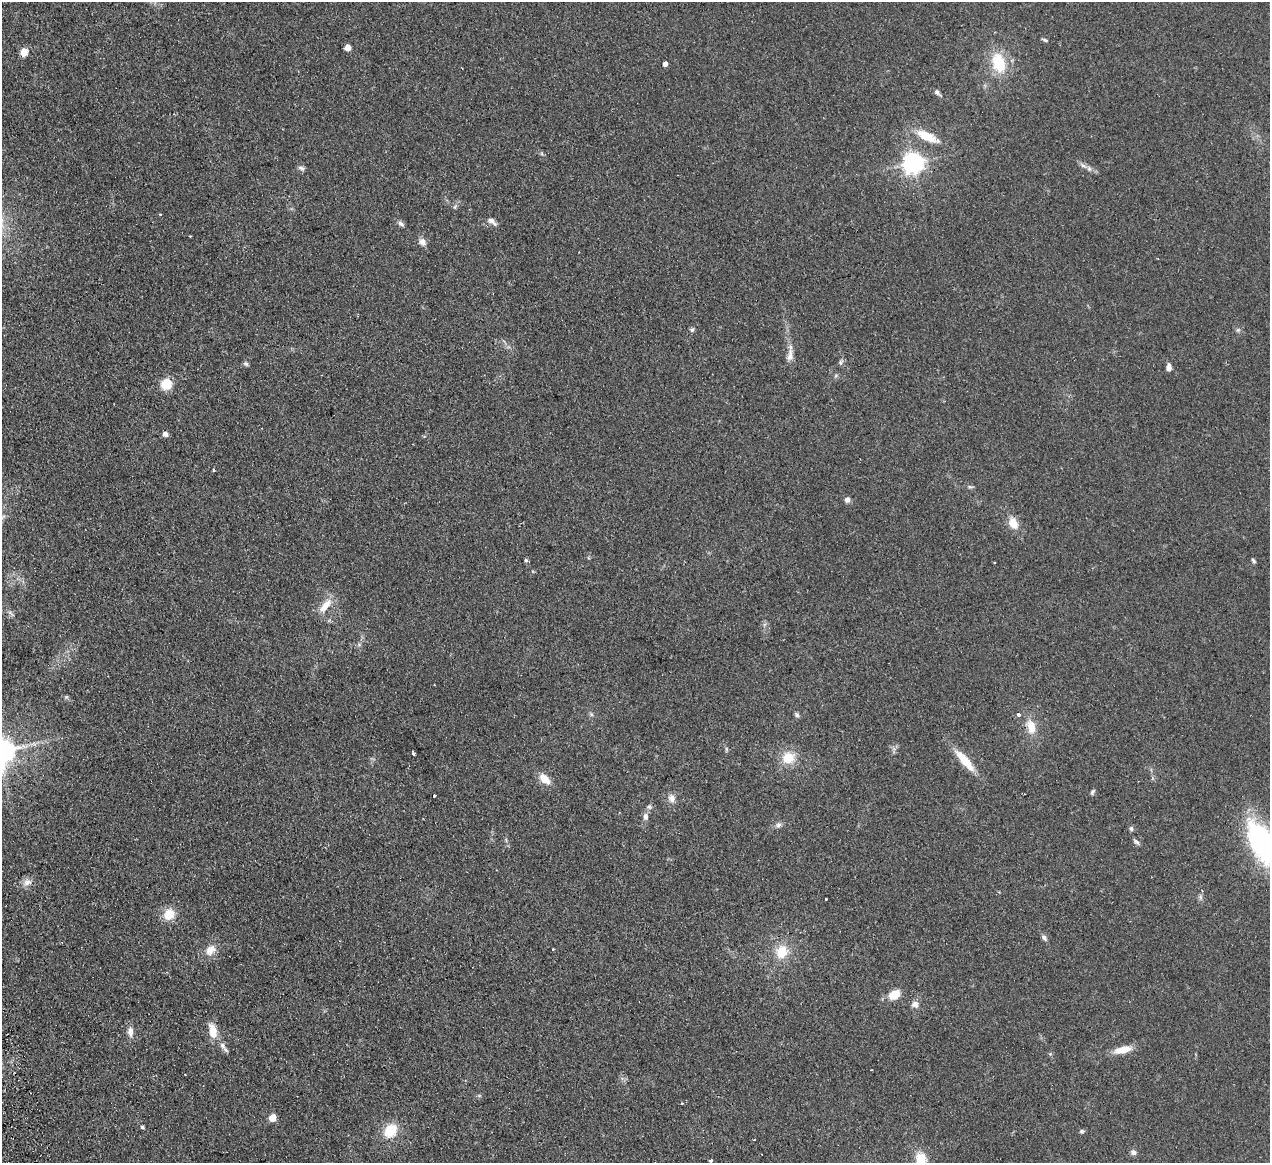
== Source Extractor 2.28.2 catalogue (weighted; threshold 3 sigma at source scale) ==
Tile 7 of 4 x 4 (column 3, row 2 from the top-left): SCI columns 2590-3857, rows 2599-3759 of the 5180 x 5078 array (HDU 1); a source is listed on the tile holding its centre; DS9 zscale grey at full resolution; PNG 1272 x 1165 px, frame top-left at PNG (2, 2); no overlay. Shown black and unused: <1% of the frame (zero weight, under 2 of 3 exposures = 3% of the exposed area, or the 3 px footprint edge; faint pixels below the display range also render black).
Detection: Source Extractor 2.28.2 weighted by HDU 2 'WHT'; one run over the whole footprint, this tile lists its part. Background 0.107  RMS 0.011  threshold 0.0476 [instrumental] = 3 sigma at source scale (4.5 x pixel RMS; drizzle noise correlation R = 1.50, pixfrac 1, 0.05/0.05 arcsec/px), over >= 5 px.
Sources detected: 73; all 73 listed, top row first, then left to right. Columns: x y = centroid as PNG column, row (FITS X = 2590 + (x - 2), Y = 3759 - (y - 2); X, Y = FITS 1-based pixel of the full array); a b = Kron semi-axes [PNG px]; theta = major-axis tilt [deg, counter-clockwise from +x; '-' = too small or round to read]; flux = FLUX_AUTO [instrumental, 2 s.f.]
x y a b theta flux
1044 40 8 4 -24 1.7
348 48 5 5 - 17
24 52 9 7 75 8.9
998 63 21 13 -72 41
665 64 4 4 - 5.8
937 92 9 5 -48 2.6
927 136 30 10 -25 22
913 163 7 7 - 680
1083 165 13 5 -31 4.5
301 168 10 5 -29 2.7
455 207 6 4 89 1.6
160 215 3 3 - 1.1
492 221 12 6 -36 4.7
401 224 9 5 -34 3
190 236 2 2 - 0.92
422 242 9 8 - 5.9
692 330 7 5 72 2
1238 330 5 5 - 1.8
790 355 19 8 84 8.2
840 362 9 6 70 2.4
246 364 7 5 -53 1.8
1169 367 9 6 85 4.6
166 384 8 8 - 31
165 434 7 6 - 3.9
214 470 3 3 - 1.1
970 487 7 5 6 1.9
847 500 6 6 - 4.4
3 517 8 4 38 2.2
1013 523 13 9 -64 13
526 560 5 5 - 1.6
1253 561 7 3 -50 1.6
325 606 21 8 53 14
11 613 12 3 -45 2.2
66 697 6 4 71 1.3
591 714 6 4 -72 1.6
797 715 7 5 -46 2.2
1018 715 4 4 - 2.5
1031 726 18 11 -76 16
726 749 7 4 -71 1.5
413 753 3 3 - 4
788 758 15 13 15 22
965 761 27 8 -49 26
545 779 14 8 -41 13
1092 792 8 4 57 1.9
434 796 3 3 - 2.3
671 798 10 9 - 6.4
649 807 7 5 -43 2.1
645 817 9 6 85 4.6
778 825 8 7 - 3.3
1131 829 7 5 -85 2.1
1136 842 10 5 -40 2.5
1261 842 50 23 -66 150
27 882 12 9 21 6.7
1200 897 7 4 -89 2.3
826 899 3 3 - 1.4
169 914 13 11 56 18
1044 938 10 5 -52 3.2
211 950 14 10 44 11
782 952 15 13 66 23
894 995 10 7 26 24
915 1004 10 8 20 5.4
213 1031 19 9 -81 16
130 1032 13 7 89 6.4
222 1045 12 8 -68 5.4
1123 1050 21 8 13 15
273 1118 5 5 - 28
142 1127 5 4 - 1.6
390 1131 17 13 53 25
1082 1131 6 5 - 1.9
755 1140 3 3 - 4
1133 1152 8 6 -21 3.7
921 1158 14 12 -53 18
711 1160 5 4 - 1.6
Isophote crosses this tile's border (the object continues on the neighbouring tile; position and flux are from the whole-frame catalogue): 2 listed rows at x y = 1261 842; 921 1158